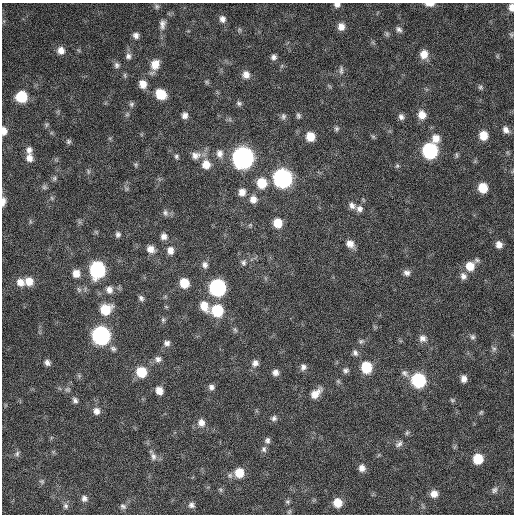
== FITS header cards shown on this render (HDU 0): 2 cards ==
NAXIS1  =                  512 / Axis length
NAXIS2  =                  512 / Axis length

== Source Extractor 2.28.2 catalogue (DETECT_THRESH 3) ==
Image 512 x 512 px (HDU 0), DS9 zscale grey, 1 PNG px = 1 image px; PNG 516 x 516 px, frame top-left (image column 1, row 512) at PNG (2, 3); no overlay
Background 238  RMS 16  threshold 47.7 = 3 sigma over >= 5 px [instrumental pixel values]
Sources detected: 141; all 141 listed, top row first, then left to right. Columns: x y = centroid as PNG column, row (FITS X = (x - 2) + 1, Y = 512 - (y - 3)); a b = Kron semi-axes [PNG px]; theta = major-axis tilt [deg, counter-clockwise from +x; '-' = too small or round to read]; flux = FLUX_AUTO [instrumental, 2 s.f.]
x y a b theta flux
430 4 10 4 1 6700
337 5 7 5 -2 4200
157 6 7 5 -89 2100
511 7 8 5 89 6500
222 19 9 8 - 5300
162 24 14 8 88 5900
341 26 9 8 - 8000
399 29 9 6 -39 3500
387 34 7 6 - 2100
511 34 7 5 -83 1800
136 35 8 7 - 4500
61 50 9 9 - 7900
424 54 10 8 78 12000
128 56 9 8 - 4400
274 57 7 7 - 3800
155 64 11 9 68 15000
117 65 8 7 - 3300
341 70 12 5 -87 3300
125 75 8 4 -82 1600
246 75 10 9 - 7300
207 82 6 5 - 1600
143 84 9 8 - 10000
480 87 8 6 -32 2300
161 94 10 8 -43 26000
22 97 8 8 - 40000
239 103 7 6 - 2500
131 104 7 6 - 2400
185 115 7 6 - 4900
422 115 10 9 - 10000
283 116 9 7 80 3000
298 116 8 5 -77 2400
401 117 8 7 - 3800
46 125 6 4 72 1600
336 129 7 6 - 2200
506 130 10 7 -53 5700
4 131 8 6 -87 7200
483 135 8 8 - 16000
373 136 7 4 -1 1500
310 137 8 8 - 16000
436 138 11 10 - 11000
68 141 7 6 - 2200
29 150 9 7 -81 4900
430 151 9 9 - 160000
220 153 11 9 -79 6900
196 155 14 10 9 8400
456 155 9 4 -90 1800
176 156 6 5 - 2100
29 158 9 8 - 7000
243 158 10 10 - 610000
206 164 11 10 - 13000
136 165 6 5 - 1600
397 166 6 5 - 1700
88 171 8 4 -89 1900
54 178 7 5 69 2200
283 178 10 9 - 340000
262 183 10 9 - 24000
44 187 7 6 - 2300
483 188 8 8 - 21000
242 192 8 8 - 7500
52 198 7 4 -71 1400
253 199 9 9 - 7600
3 202 12 5 84 5000
352 206 10 8 -38 5200
359 209 9 8 - 5100
165 213 9 7 -77 3200
30 221 6 4 -72 1500
278 223 8 7 - 18000
118 234 7 6 - 3000
164 236 7 7 - 4900
350 244 9 8 - 8300
499 245 8 7 - 6800
151 249 9 8 - 7400
170 250 9 7 -87 6900
477 260 8 6 -3 2400
243 263 9 6 87 3000
205 265 9 7 -86 4400
470 266 10 10 - 16000
97 270 10 9 - 160000
76 273 8 8 - 9900
407 273 9 7 -15 4400
463 276 9 8 - 5200
29 281 9 8 - 12000
20 282 10 9 - 9300
184 283 8 7 - 20000
217 288 9 9 - 220000
79 290 8 5 -55 2700
109 290 10 9 - 6500
141 298 8 5 -54 2900
204 306 14 9 -60 14000
106 309 10 9 - 29000
217 311 9 9 - 49000
163 320 7 5 90 2100
235 330 8 5 -64 2000
101 336 10 9 - 290000
473 337 8 7 - 2900
423 338 10 9 - 6400
361 341 8 7 - 2700
167 343 8 7 - 4100
113 349 9 7 -34 3400
494 349 8 6 -84 2900
355 353 8 6 -58 3600
158 359 9 8 - 4600
47 363 7 6 - 4000
255 363 9 8 - 5200
303 367 9 8 - 4200
366 367 9 8 - 36000
346 370 8 7 - 3200
141 372 9 9 - 29000
275 372 8 7 - 5100
405 373 12 7 -43 4500
464 379 8 6 -86 5700
418 380 9 9 - 100000
211 387 7 7 - 3900
67 389 8 6 1 2600
159 391 8 7 - 9600
316 393 15 8 44 11000
75 400 7 6 - 3200
452 400 7 5 -21 1900
96 411 9 8 - 5900
481 412 6 5 - 1600
274 418 8 7 - 3200
201 423 11 9 -80 7500
407 433 7 5 69 1900
267 440 8 7 - 3300
399 444 11 7 40 4000
264 449 9 7 -88 3400
17 454 8 6 74 2700
153 456 12 8 -75 5000
478 459 8 8 - 26000
362 468 8 8 - 6200
239 473 10 9 - 19000
42 481 7 6 - 2000
494 490 9 6 64 3200
434 494 8 8 - 8200
84 498 8 8 - 4100
287 502 6 6 - 2000
338 503 8 8 - 17000
191 505 8 8 - 3900
66 506 8 7 - 3200
123 506 9 7 -34 3100
289 512 7 4 59 1600
At the frame edge (FLAGS 8, measured only in part): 5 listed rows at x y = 430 4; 337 5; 511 7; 4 131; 3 202